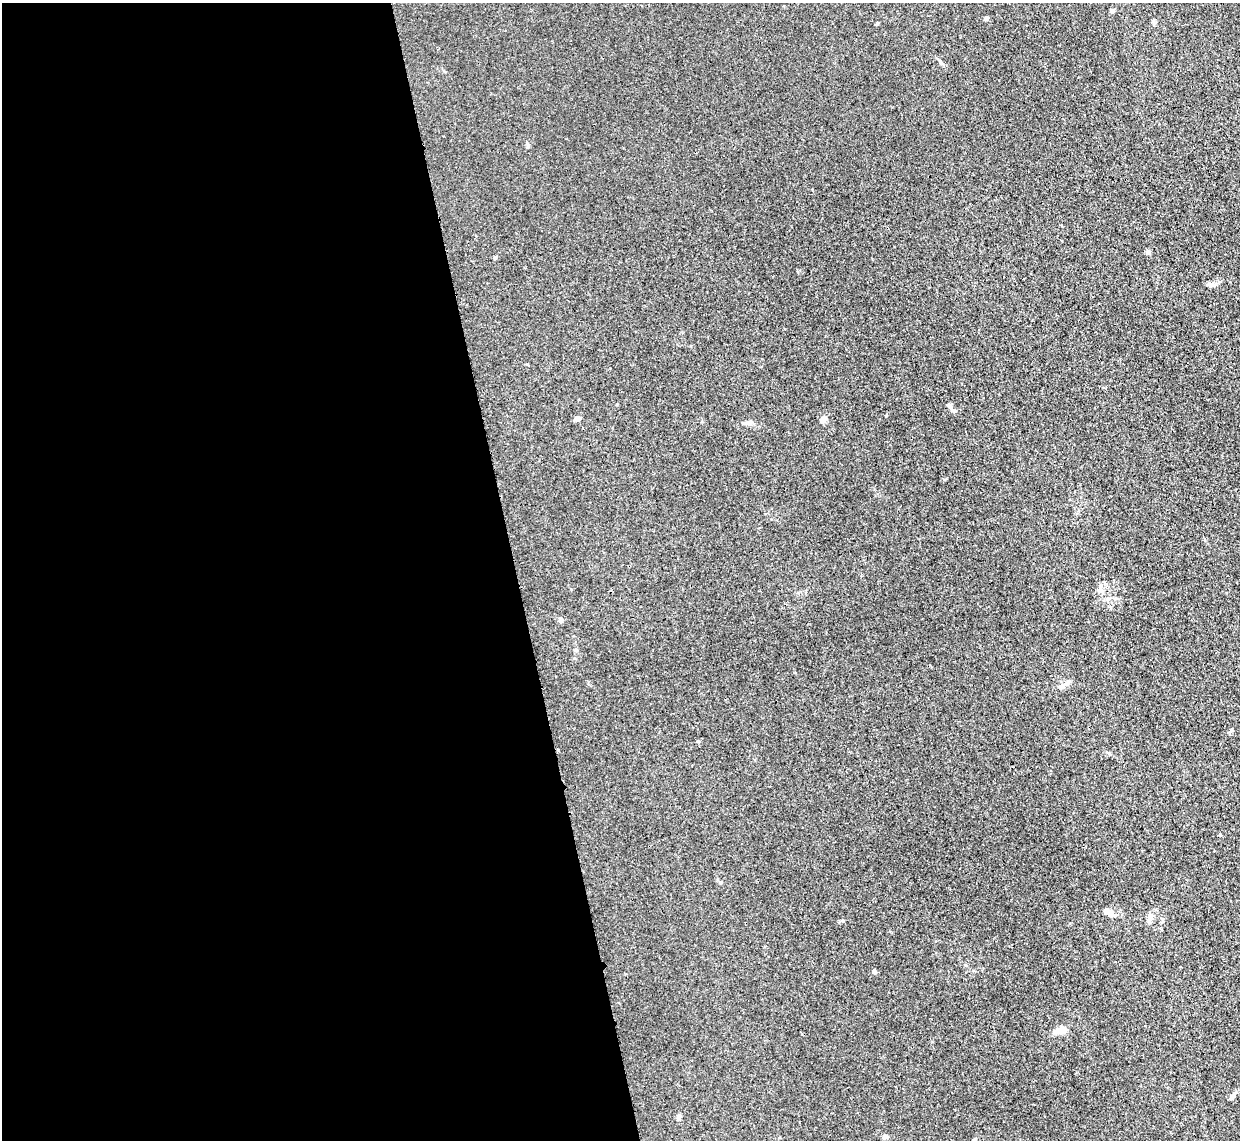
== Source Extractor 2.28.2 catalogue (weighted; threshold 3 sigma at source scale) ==
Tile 9 of 4 x 4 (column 1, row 3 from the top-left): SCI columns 27-1264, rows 1293-2430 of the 5002 x 4979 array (HDU 1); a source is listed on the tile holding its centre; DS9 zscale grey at full resolution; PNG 1242 x 1142 px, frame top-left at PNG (2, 3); no overlay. Shown black and unused: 42% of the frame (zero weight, under 3 of 4 exposures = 3% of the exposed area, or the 3 px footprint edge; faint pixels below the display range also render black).
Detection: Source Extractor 2.28.2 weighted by HDU 2 'WHT'; one run over the whole footprint, this tile lists its part. Background 0.0232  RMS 0.004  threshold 0.018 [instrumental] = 3 sigma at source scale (4.5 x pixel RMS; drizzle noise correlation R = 1.50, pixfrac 1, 0.05/0.05 arcsec/px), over >= 5 px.
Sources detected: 24; all 24 listed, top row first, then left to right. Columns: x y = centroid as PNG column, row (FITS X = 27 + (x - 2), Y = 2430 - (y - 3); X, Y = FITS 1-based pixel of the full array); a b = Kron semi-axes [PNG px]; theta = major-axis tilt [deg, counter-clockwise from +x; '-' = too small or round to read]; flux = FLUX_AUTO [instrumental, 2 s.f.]
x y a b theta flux
1112 10 5 4 - 1
986 18 5 4 - 0.88
877 23 5 3 - 0.37
528 145 6 5 - 0.65
1148 252 6 5 - 0.77
495 258 5 4 - 0.46
1213 285 13 3 8 1.1
949 405 6 5 - 0.66
954 411 6 4 -19 0.61
577 419 7 5 20 0.83
823 419 8 6 76 2.5
1101 591 7 4 0 0.88
1108 599 7 5 21 1
561 619 7 6 - 0.94
1068 682 9 5 62 1
1061 686 8 6 12 1.2
1107 912 10 7 -22 2
1150 916 12 7 67 1.9
1180 967 2 2 - 0.3
874 971 6 4 -55 0.71
1060 1030 15 8 16 2.9
1233 1095 12 4 51 1.1
679 1116 7 5 70 0.93
885 1137 6 5 - 1.3
Unlisted compact peaks at least as high as the median listed source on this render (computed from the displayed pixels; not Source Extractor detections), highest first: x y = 843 921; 1231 730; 617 404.